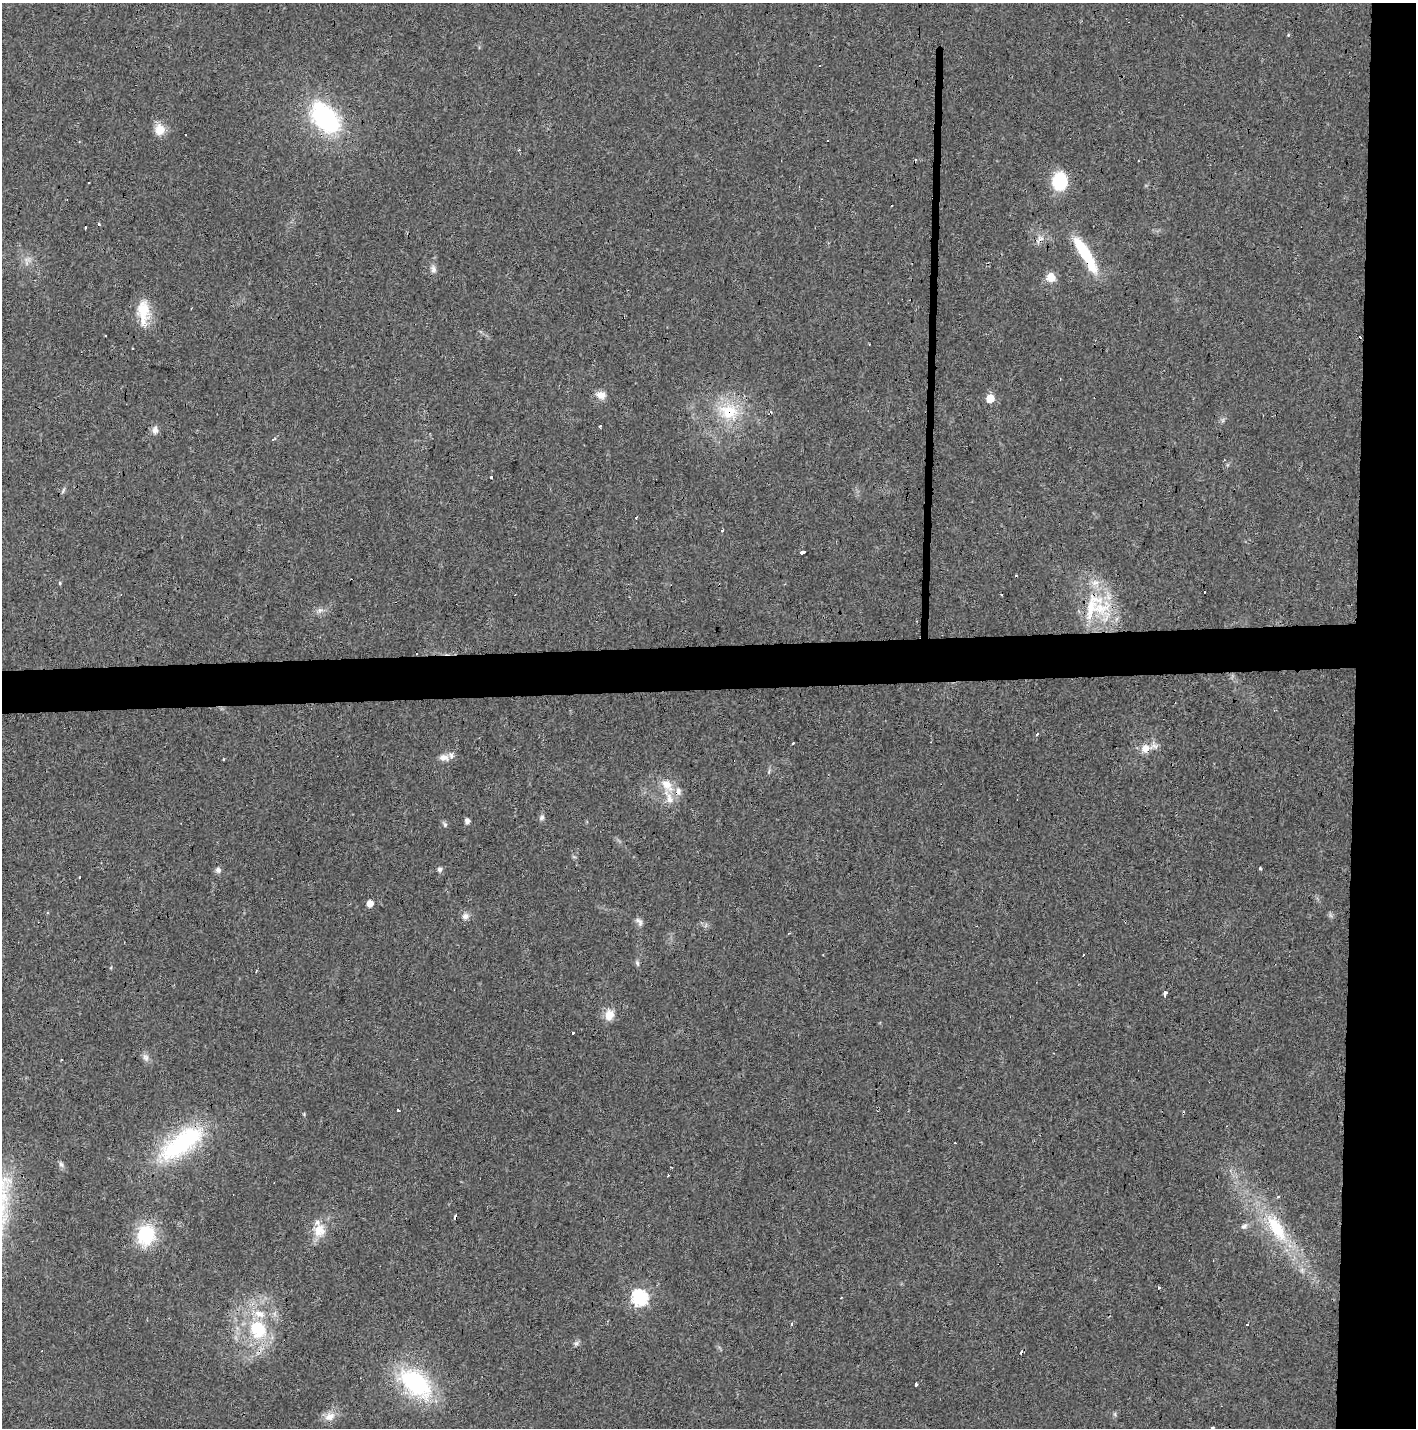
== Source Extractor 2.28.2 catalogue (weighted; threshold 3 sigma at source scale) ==
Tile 6 of 3 x 3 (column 3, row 2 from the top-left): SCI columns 2828-4241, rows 1540-2965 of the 4247 x 4503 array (HDU 1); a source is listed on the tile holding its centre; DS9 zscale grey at full resolution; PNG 1418 x 1430 px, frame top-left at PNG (2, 3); no overlay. Shown black and unused: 8% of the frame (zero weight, under 3 of 4 exposures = <1% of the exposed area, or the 3 px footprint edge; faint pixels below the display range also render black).
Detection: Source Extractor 2.28.2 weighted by HDU 2 'WHT'; one run over the whole footprint, this tile lists its part. Background 0.0206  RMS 0.0029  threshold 0.0133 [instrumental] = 3 sigma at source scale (4.5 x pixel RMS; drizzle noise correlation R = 1.50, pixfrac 1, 0.0396/0.0396 arcsec/px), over >= 5 px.
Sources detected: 92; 22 cosmic-ray / hot-pixel residue — not listed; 4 inside a brighter listed object's ellipse — not listed separately; the other 66 listed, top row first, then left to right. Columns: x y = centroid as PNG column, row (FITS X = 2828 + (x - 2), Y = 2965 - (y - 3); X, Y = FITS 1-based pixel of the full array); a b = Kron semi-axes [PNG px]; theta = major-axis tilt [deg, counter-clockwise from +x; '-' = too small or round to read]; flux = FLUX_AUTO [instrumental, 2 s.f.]
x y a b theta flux
1288 35 4 3 - 0.25
325 118 41 25 -49 37
160 130 14 12 90 3.8
1060 182 18 15 76 13
88 183 3 2 - 0.43
98 225 3 3 - 1
1085 254 43 10 -59 18
433 269 10 7 -78 1.3
1051 277 10 9 - 3.7
143 312 34 14 -89 8
105 335 2 2 - 0.31
601 395 13 10 -10 2.5
990 398 7 6 - 5
729 412 32 25 -11 14
1223 420 7 4 72 0.55
155 430 12 9 90 1.5
273 439 6 3 33 0.38
63 491 9 3 77 0.53
636 518 3 2 - 0.67
722 530 4 3 - 0.5
803 552 4 3 - 3.8
60 583 5 4 - 0.36
1091 606 50 21 68 17
320 610 7 6 - 0.91
1037 734 4 2 - 0.49
793 743 3 2 - 0.55
1145 748 15 11 11 3.7
451 755 4 3 - 2.1
444 758 15 9 -6 2
224 760 3 3 - 0.6
667 785 17 11 -43 4.6
542 817 8 6 45 0.81
467 821 5 4 - 1.3
445 825 7 5 -88 0.63
574 857 6 4 -18 0.39
440 869 7 6 - 0.8
218 870 7 7 - 1
370 903 5 5 - 2.8
47 913 4 3 - 0.3
465 916 9 8 - 1.5
639 921 13 6 -54 1.1
1084 955 3 2 - 0.54
637 963 9 5 -76 0.66
1165 993 5 3 - 3.4
609 1015 15 11 72 3.3
572 1033 3 3 - 0.79
146 1057 11 8 -65 1.3
61 1059 2 2 - 0.47
398 1110 3 3 - 1.4
181 1144 69 26 35 36
61 1164 9 6 -69 0.88
668 1176 4 2 - 0.26
456 1217 4 3 - 2.4
1244 1226 9 6 28 1.1
1276 1228 39 16 -58 17
319 1230 20 18 76 5.5
146 1235 25 21 76 15
639 1298 7 7 - 68
791 1324 4 3 - 0.32
258 1329 31 26 -58 19
576 1343 8 6 68 0.73
1021 1352 4 3 - 1.7
415 1384 41 24 -41 34
915 1384 3 3 - 2.9
330 1416 15 11 28 2.8
1213 1427 3 3 - 0.97
Overlapping masked pixels (flux is a lower limit): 5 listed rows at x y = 1085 254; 729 412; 1091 606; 456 1217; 1276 1228
Isophote crosses this tile's border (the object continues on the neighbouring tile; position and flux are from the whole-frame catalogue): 1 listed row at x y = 1213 1427
Unlisted compact peaks at least as high as the median listed source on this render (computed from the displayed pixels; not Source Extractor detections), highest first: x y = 1260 868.